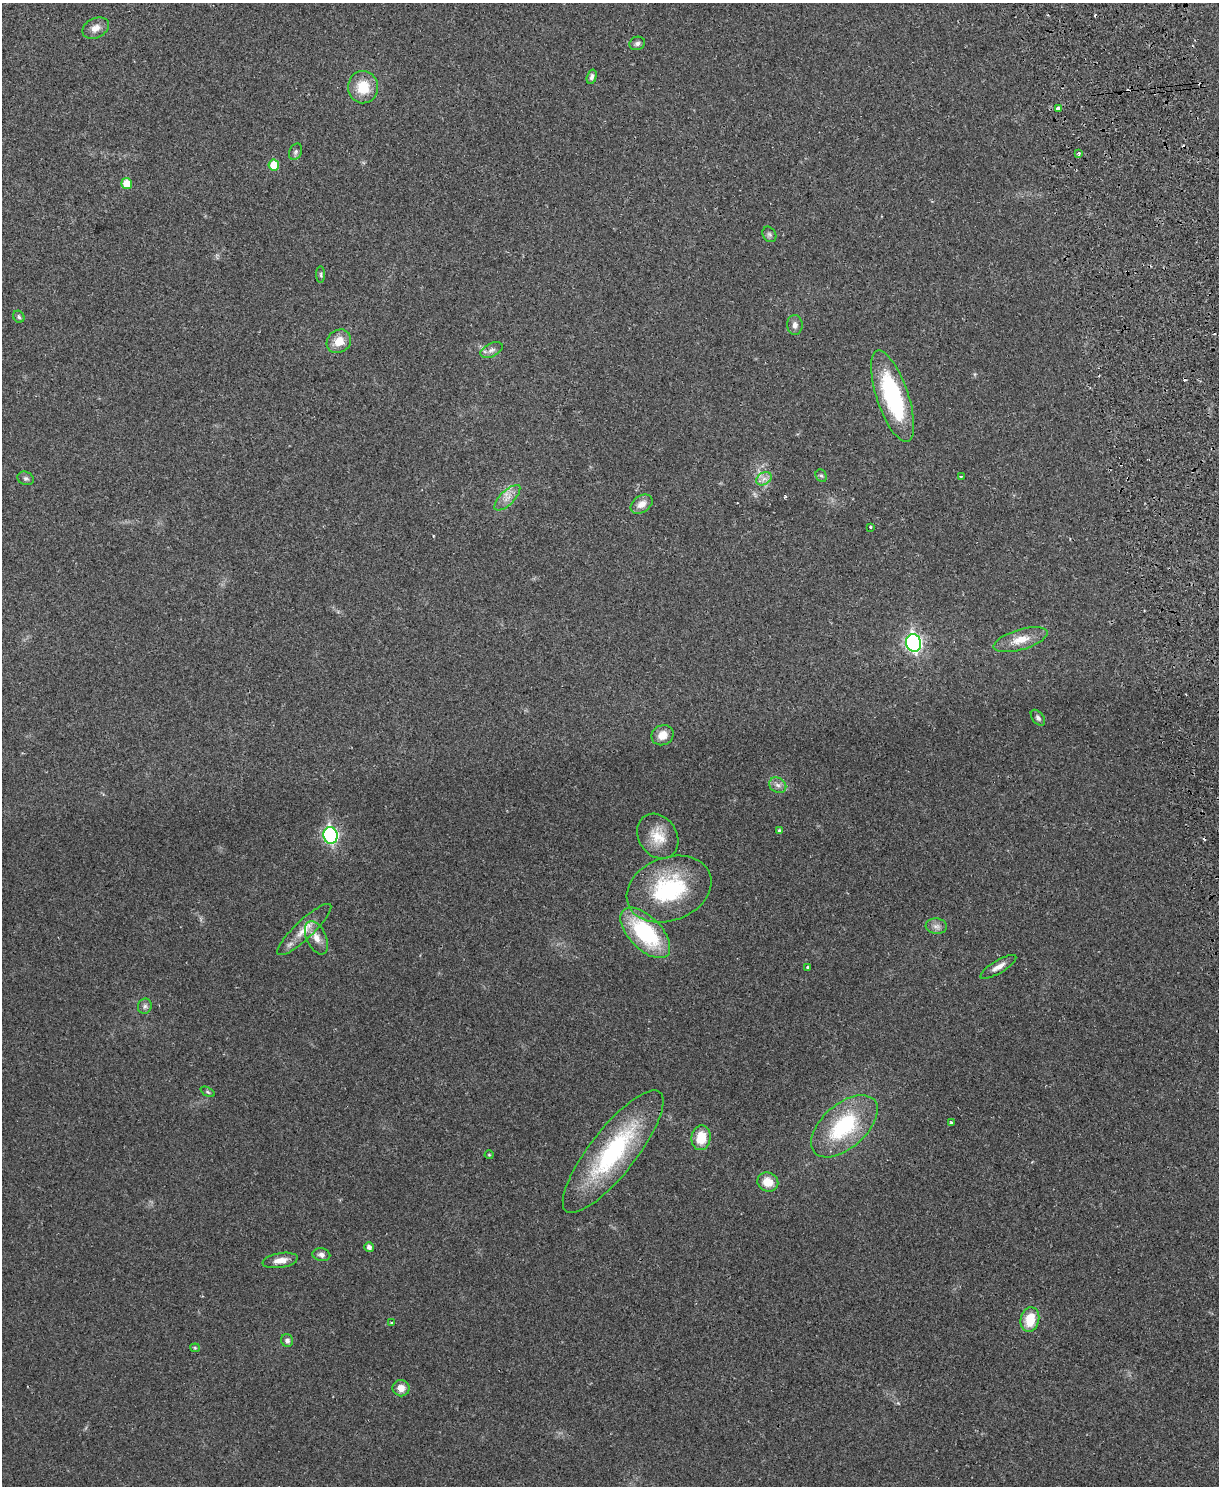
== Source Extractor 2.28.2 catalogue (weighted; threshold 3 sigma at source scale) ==
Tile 6 of 4 x 3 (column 2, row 2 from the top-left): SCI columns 1273-2489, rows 1641-3124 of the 4981 x 4874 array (HDU 1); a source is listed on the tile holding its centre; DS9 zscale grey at full resolution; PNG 1221 x 1488 px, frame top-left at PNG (2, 3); each listed source drawn as its Kron ellipse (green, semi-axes under 4 px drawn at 4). Shown black and unused: <1% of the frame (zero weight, under 2 of 3 exposures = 3% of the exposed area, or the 3 px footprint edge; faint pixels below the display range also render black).
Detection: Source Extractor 2.28.2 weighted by HDU 2 'WHT'; one run over the whole footprint, this tile lists its part. Background 0.0313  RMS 0.0043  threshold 0.0194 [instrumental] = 3 sigma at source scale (4.5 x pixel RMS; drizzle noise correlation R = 1.50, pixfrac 1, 0.05/0.05 arcsec/px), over >= 5 px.
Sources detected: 63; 9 cosmic-ray / hot-pixel residue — neither listed nor drawn; the other 54 listed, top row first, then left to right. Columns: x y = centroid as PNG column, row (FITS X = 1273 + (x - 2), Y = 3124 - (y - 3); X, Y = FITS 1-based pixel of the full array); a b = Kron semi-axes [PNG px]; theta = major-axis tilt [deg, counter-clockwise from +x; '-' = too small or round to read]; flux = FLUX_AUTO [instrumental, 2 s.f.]
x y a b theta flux
96 28 14 10 26 3.4
637 43 8 6 19 1.3
592 77 7 4 73 1.3
363 87 16 15 - 10
1058 109 4 3 - 4.1
296 152 9 6 64 1.1
1079 153 4 3 - 0.56
274 165 5 5 - 9.6
127 184 5 5 - 8.4
769 234 8 6 -56 1
321 275 8 4 -90 0.7
19 317 6 5 - 0.83
795 325 10 7 89 1.9
339 341 13 11 37 5.7
492 350 12 6 25 1.7
892 396 48 15 -71 47
821 476 6 5 - 0.8
961 476 3 2 - 0.71
26 478 8 6 -22 1.2
764 479 8 6 31 2
507 498 17 7 45 3.6
642 504 12 8 35 3.4
871 527 3 3 - 1.6
1021 640 28 10 16 7.1
914 643 9 7 -80 120
1038 718 9 5 -51 1.1
663 735 11 9 31 4.8
778 785 9 7 -33 1.9
779 831 4 4 - 0.86
330 835 8 7 - 75
658 836 24 19 -56 9.4
669 889 44 31 21 41
936 926 10 7 -6 2
304 929 36 9 43 7.1
645 933 31 16 -46 39
316 938 18 9 -65 4.4
808 967 3 3 - 1
998 967 20 6 31 3
145 1006 8 7 - 1.3
208 1092 8 4 -28 0.66
951 1123 4 3 - 0.94
844 1126 40 22 41 37
701 1138 12 9 84 8.2
613 1152 76 23 52 56
489 1155 4 4 - 0.44
768 1182 10 9 - 6.6
369 1247 5 4 - 1.9
321 1255 9 6 -10 1.8
280 1260 18 7 9 3.9
1030 1320 12 9 76 9.9
391 1323 3 2 - 0.46
287 1341 6 6 - 1.5
195 1348 5 4 - 0.48
401 1388 8 8 - 3.6